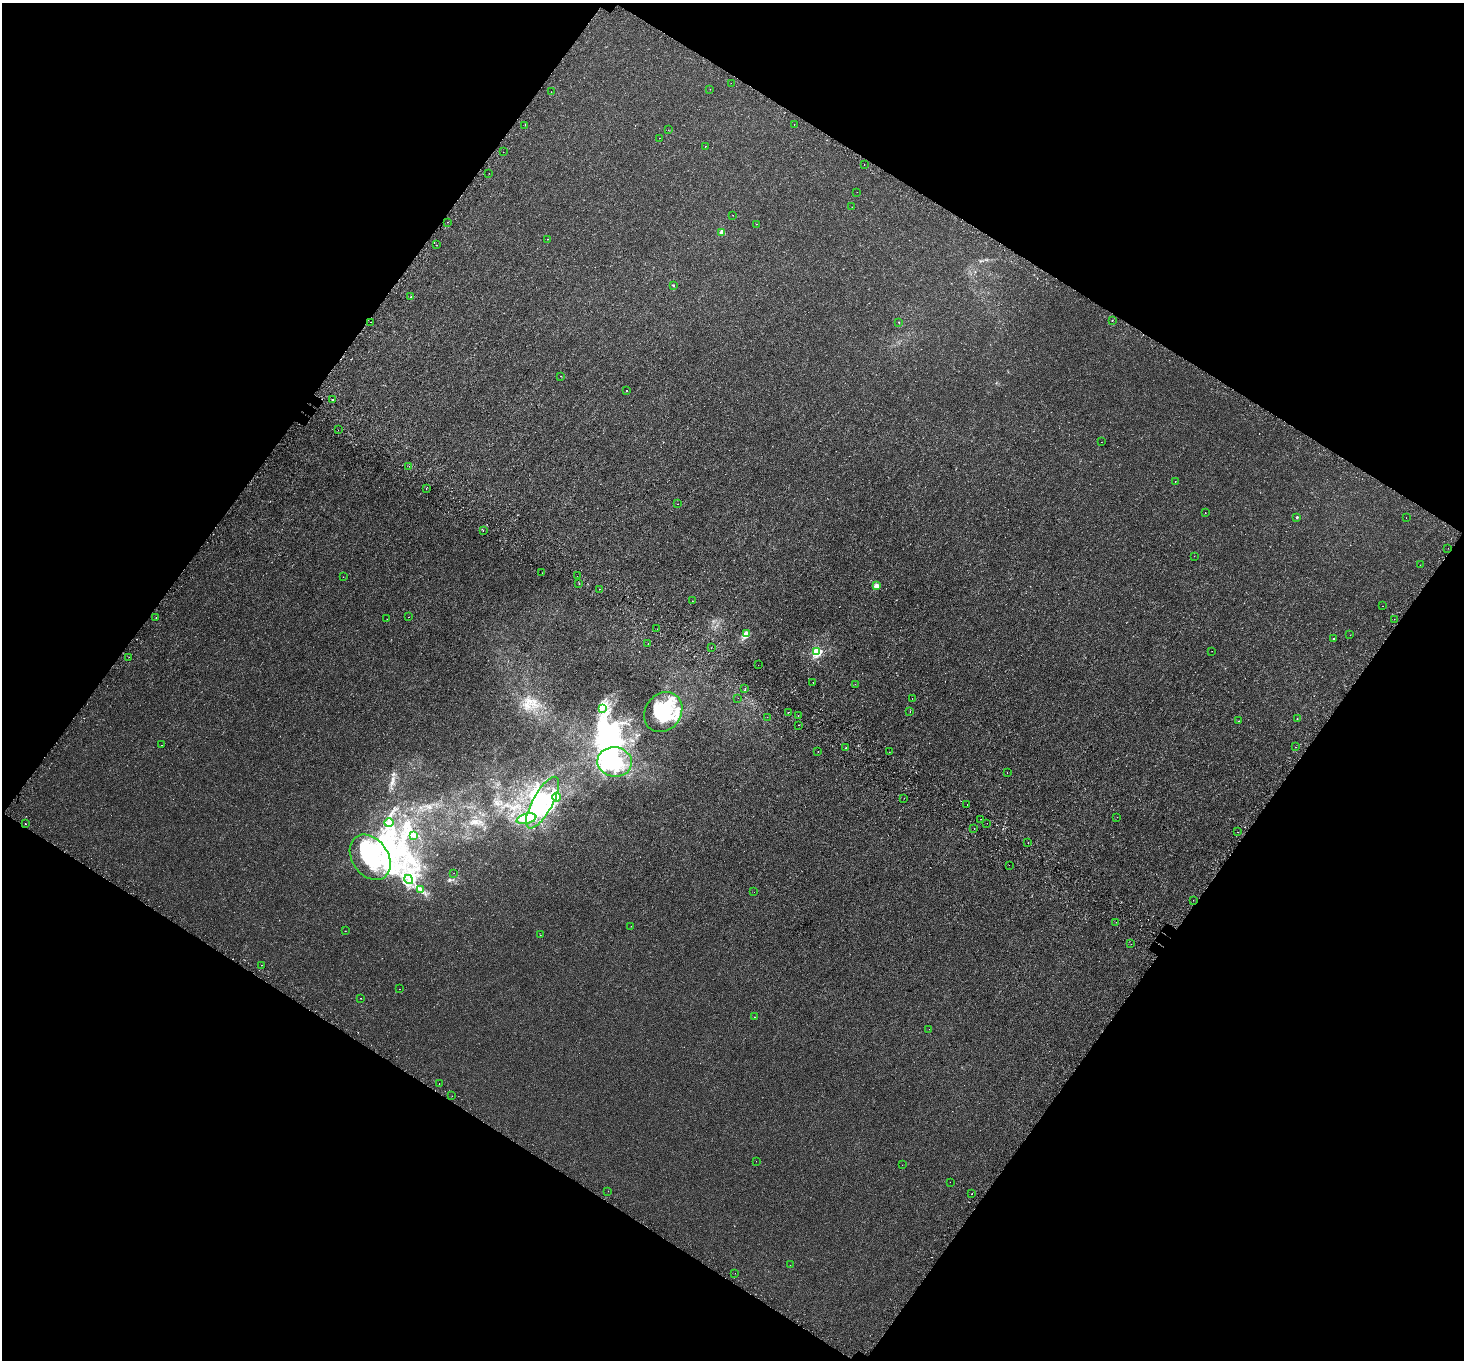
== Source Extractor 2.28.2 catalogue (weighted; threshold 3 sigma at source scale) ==
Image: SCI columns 128-5975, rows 338-5769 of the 6112 x 6170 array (HDU 1 of 3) = the unmasked area's bounding box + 8 px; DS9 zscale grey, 4 x 4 block average (1 PNG px = mean of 4 x 4 image px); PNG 1466 x 1362 px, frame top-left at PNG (2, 3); each listed source drawn as its Kron ellipse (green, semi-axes under 4 px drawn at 4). Shown black and unused: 48% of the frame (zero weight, under 3 of 4 exposures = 9% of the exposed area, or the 3 px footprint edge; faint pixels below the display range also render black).
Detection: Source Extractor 2.28.2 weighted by HDU 2 'WHT'. Background 6.76e-04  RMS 0.0014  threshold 0.0063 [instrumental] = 3 sigma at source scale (4.5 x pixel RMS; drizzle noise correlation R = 1.50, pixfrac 1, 0.0396/0.0396 arcsec/px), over >= 5 px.
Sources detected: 160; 1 too faint to see at this stretch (4 x 4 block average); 19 inside a brighter object's white glare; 10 cosmic-ray / hot-pixel residue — neither listed nor drawn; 1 coinciding with a brighter row at this scale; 6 inside a brighter listed object's ellipse — not listed separately; the other 123 listed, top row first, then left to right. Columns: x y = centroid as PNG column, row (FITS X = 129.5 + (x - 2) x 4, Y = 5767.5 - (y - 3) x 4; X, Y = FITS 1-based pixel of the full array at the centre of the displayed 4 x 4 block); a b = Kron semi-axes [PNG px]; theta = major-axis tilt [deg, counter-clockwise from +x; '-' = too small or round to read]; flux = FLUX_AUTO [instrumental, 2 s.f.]
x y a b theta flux
731 83 2 2 - 0.39
710 89 2 2 - 0.26
551 92 2 2 - 0.17
525 125 2 2 - 0.45
794 125 2 2 - 0.47
668 130 2 2 - 0.14
659 138 2 2 - 0.17
705 146 2 2 - 0.27
503 152 2 2 - 0.26
864 165 2 2 - 0.51
489 173 2 2 - 0.14
857 192 2 2 - 0.16
852 207 2 2 - 1.1
733 215 2 2 - 0.14
448 222 2 2 - 0.28
756 224 2 2 - 0.27
722 232 2 2 - 21
548 239 2 2 - 0.25
436 245 2 2 - 0.24
673 285 2 2 - 0.78
411 296 2 2 - 0.34
1112 321 2 2 - 0.94
370 322 2 2 - 0.14
899 322 2 2 - 0.4
561 376 2 2 - 0.47
627 390 2 2 - 0.44
332 399 2 2 - 4.4
338 430 2 2 - 0.14
1101 442 2 2 - 0.32
409 466 2 2 - 0.18
1175 482 2 2 - 0.17
426 489 2 2 - 0.13
677 504 2 2 - 0.36
1205 513 2 2 - 0.34
1297 517 2 2 - 2.4
1406 518 2 2 - 0.12
483 530 2 2 - 0.54
1448 548 2 2 - 0.16
1194 556 2 2 - 0.14
1420 565 2 2 - 0.17
542 573 2 2 - 0.13
577 576 2 2 - 0.87
343 577 2 2 - 0.24
579 583 2 2 - 0.45
876 586 2 2 - 17
600 589 2 2 - 0.27
692 601 2 2 - 0.24
1383 606 2 2 - 0.14
156 617 2 2 - 0.4
408 617 2 2 - 0.23
387 619 2 2 - 0.21
1394 619 2 2 - 0.23
657 629 2 2 - 0.47
746 634 3 2 - 19
1350 635 2 2 - 0.33
1333 638 2 2 - 0.72
648 644 2 2 - 0.23
711 648 2 2 - 0.15
1212 651 2 2 - 0.16
817 652 3 2 - 120
129 657 2 2 - 0.16
758 665 2 2 - 0.14
813 683 2 2 - 0.23
855 684 2 2 - 0.13
745 688 2 2 - 0.36
738 698 2 2 - 0.22
912 698 2 2 - 0.12
603 708 3 2 - 0.75
910 711 2 2 - 0.49
663 712 21 18 53 53
788 712 2 2 - 0.24
798 716 2 2 - 0.33
767 717 2 2 - 0.19
1297 719 2 2 - 0.46
1238 721 2 2 - 0.41
799 725 2 2 - 1.2
162 745 2 2 - 0.17
1296 747 2 2 - 0.69
846 748 2 2 - 0.44
818 751 2 2 - 0.44
889 752 2 2 - 0.16
614 762 17 15 -7 39
1007 772 2 2 - 0.18
556 797 4 2 - 1.4
904 798 2 2 - 0.16
543 803 29 10 61 39
967 804 2 2 - 0.17
1117 817 2 2 - 0.13
526 819 10 5 14 8
981 819 2 2 - 0.35
25 823 2 2 - 1.4
389 823 5 3 - 1.8
987 823 2 2 - 0.17
974 829 2 2 - 0.23
1238 832 2 2 - 0.24
413 835 3 2 - 1.1
1028 843 2 2 - 0.17
370 857 25 18 -55 43
1009 865 2 2 - 0.29
454 873 2 2 - 0.14
409 879 5 3 - 2.4
421 890 2 2 - 0.43
754 892 2 2 - 0.12
1193 900 2 2 - 0.13
1116 922 2 2 - 0.13
631 926 2 2 - 0.2
345 931 2 2 - 0.22
540 935 2 2 - 0.22
1131 944 2 2 - 0.16
262 965 2 2 - 0.4
400 989 2 2 - 0.13
361 998 2 2 - 0.17
755 1017 2 2 - 0.14
929 1029 2 2 - 0.14
439 1083 2 2 - 0.27
452 1096 2 2 - 0.25
756 1161 2 2 - 0.11
902 1165 2 2 - 0.18
950 1182 2 2 - 0.32
608 1191 2 2 - 0.16
972 1194 2 2 - 0.3
790 1265 2 2 - 0.64
735 1273 2 2 - 0.13
Diffuse or blended objects may show on this block-average render without a row.